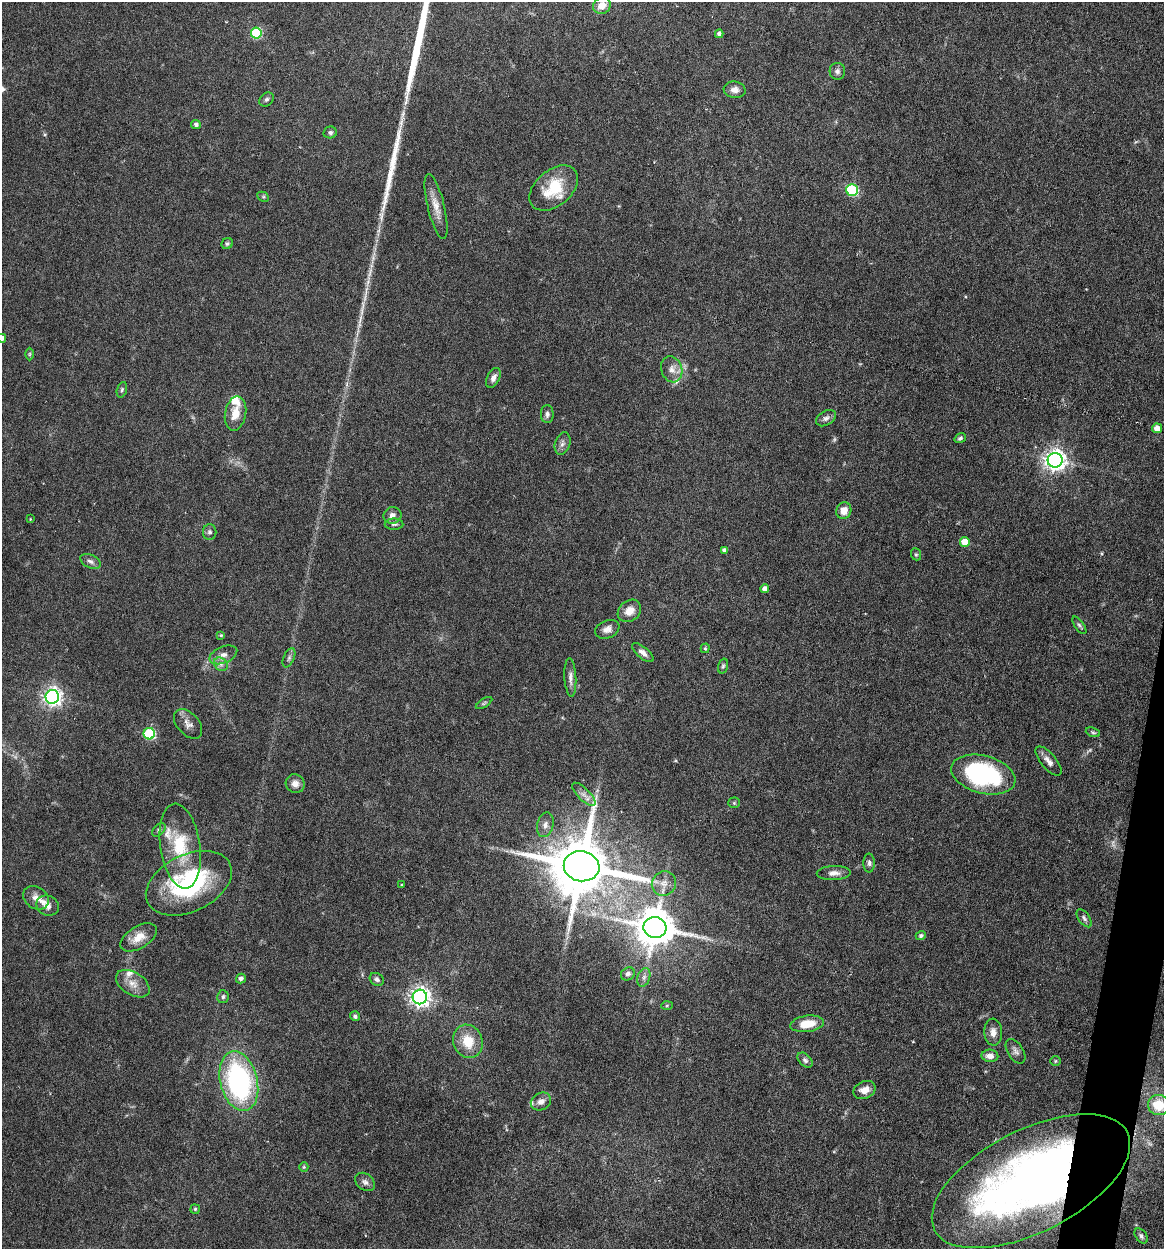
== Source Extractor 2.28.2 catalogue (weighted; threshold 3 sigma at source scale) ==
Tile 6 of 4 x 4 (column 2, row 2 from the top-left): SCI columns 1403-2564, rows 2497-3743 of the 5010 x 4991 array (HDU 1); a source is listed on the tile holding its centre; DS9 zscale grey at full resolution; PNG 1166 x 1251 px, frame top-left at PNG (2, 2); each listed source drawn as its Kron ellipse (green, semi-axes under 4 px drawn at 4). Shown black and unused: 2% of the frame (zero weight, under 4 of 7 exposures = <1% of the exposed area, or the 3 px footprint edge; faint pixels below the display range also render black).
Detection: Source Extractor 2.28.2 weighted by HDU 2 'WHT'; one run over the whole footprint, this tile lists its part. Background 0.0616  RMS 0.0029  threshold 0.0117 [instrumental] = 3 sigma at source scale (4.09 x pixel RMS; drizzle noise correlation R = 1.36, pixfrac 0.8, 0.05/0.05 arcsec/px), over >= 5 px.
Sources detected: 106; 3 too faint to see at this stretch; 1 long thin detection or spike segment (spike, bleed or trail) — neither listed nor drawn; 6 inside a brighter listed object's ellipse — not listed separately; the other 96 listed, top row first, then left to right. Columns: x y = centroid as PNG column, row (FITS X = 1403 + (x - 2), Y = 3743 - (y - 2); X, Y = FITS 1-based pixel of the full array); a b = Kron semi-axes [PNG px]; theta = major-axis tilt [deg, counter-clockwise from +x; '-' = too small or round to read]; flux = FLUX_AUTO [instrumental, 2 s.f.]
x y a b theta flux
602 6 9 8 - 2.8
256 33 5 5 - 22
719 34 4 4 - 0.92
837 71 8 8 - 0.91
735 90 11 8 -6 1.6
266 99 8 6 44 0.65
196 124 5 4 - 0.86
330 132 7 6 - 0.71
554 188 28 18 40 10
852 190 6 6 - 27
263 197 6 4 -28 0.39
436 207 33 8 -76 3.5
227 244 6 5 - 0.52
2 338 4 4 - 1.2
29 354 6 4 89 0.33
672 369 13 10 -71 2.2
493 378 11 6 64 1.4
122 390 8 5 73 0.49
235 414 17 10 80 3.9
547 414 9 6 -89 0.9
826 418 11 7 30 1.1
1157 428 5 5 - 2
960 438 6 4 36 0.63
562 443 11 7 71 1.1
1055 460 7 7 - 170
844 511 8 7 - 2.8
392 515 9 8 - 1.5
30 519 3 3 - 0.2
394 524 9 5 0 0.65
210 532 8 7 - 0.82
965 542 5 5 - 5.8
724 550 4 4 - 0.78
916 554 6 5 - 0.4
90 561 11 6 -26 1.1
765 589 4 4 - 1.3
629 611 13 10 40 2.7
1079 625 10 4 -55 0.6
607 629 13 8 21 1.6
221 635 4 4 - 0.31
705 648 5 4 - 0.34
643 653 13 5 -40 1.4
223 655 14 8 23 1.8
289 658 10 5 66 0.73
221 664 7 6 - 0.93
723 666 7 4 74 0.46
570 677 19 6 -87 1.4
52 697 7 7 - 120
484 703 9 3 32 0.44
188 724 17 11 -48 2
1093 732 7 4 -21 0.45
149 734 5 5 - 26
1048 761 18 7 -50 1.9
983 774 33 19 -15 37
295 784 10 9 - 1.7
584 794 15 6 -45 1.4
734 803 5 5 - 0.36
545 825 12 8 76 1.6
159 830 8 5 45 0.6
180 846 43 20 -82 13
869 863 9 6 -90 0.82
582 866 18 15 -10 2400
834 873 17 7 2 1.7
189 883 45 28 25 34
664 883 12 12 - 2.5
401 885 3 2 - 0.2
36 898 14 10 -36 2.2
48 906 11 10 - 1.7
1084 918 10 5 -54 0.84
655 927 11 10 - 810
921 936 5 4 - 0.67
138 937 20 11 32 3.8
628 974 7 6 - 0.96
644 977 9 6 71 1
241 978 5 4 - 0.95
377 979 7 6 - 0.73
133 984 18 11 -32 3
223 997 6 5 - 0.63
420 997 7 7 - 140
667 1006 6 4 3 0.34
355 1016 5 4 - 0.55
807 1024 17 8 8 5.4
993 1032 13 9 -87 1.9
468 1041 17 14 -71 6.1
1016 1051 13 8 -57 1.2
990 1056 8 6 -2 1.9
805 1060 9 6 -45 0.82
1056 1061 5 5 - 0.38
239 1081 30 18 -76 50
865 1090 11 8 24 2.4
541 1101 10 8 30 1.6
1159 1105 10 10 - 7.6
304 1167 5 4 - 0.35
1031 1181 108 51 27 210
365 1182 11 8 -38 1.1
195 1209 5 5 - 0.37
1141 1236 8 5 -53 0.76
Overlapping masked pixels (flux is a lower limit): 1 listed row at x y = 1031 1181
Isophote crosses this tile's border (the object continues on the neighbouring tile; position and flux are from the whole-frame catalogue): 3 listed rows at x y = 2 338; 1159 1105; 1031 1181